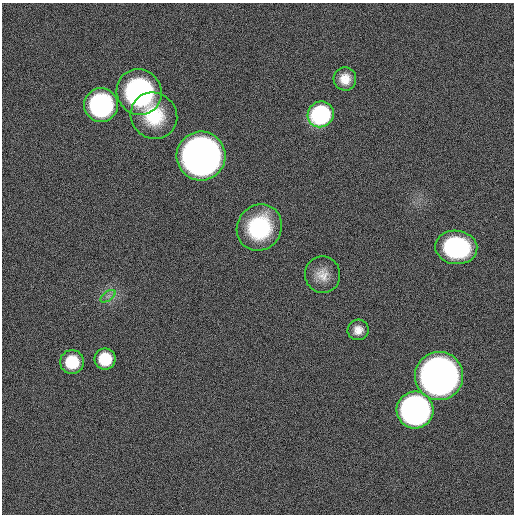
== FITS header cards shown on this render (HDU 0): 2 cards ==
NAXIS1  =                  512
NAXIS2  =                  512

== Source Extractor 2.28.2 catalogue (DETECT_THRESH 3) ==
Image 512 x 512 px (HDU 0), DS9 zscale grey, 1 PNG px = 1 image px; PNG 516 x 516 px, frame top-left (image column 1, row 512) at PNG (2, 3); each listed source drawn as its Kron ellipse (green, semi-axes under 4 px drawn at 4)
Background 8.11e-06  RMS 9.9e-04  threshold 0.00297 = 3 sigma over >= 5 px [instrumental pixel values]
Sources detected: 15; all 15 listed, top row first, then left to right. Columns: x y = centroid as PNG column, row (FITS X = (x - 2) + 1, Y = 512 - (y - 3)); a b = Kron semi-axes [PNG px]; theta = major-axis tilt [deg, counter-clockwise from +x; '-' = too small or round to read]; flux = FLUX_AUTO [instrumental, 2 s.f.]
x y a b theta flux
345 79 11 11 - 0.91
139 92 23 22 - 12
101 105 17 17 - 12
321 114 13 12 - 10
154 116 24 22 -45 3.2
201 156 24 24 - 56
259 227 24 22 54 5.2
456 247 21 16 -7 8
323 275 18 17 - 1
108 296 9 4 36 0.22
358 330 10 10 - 0.63
105 359 10 10 - 2.6
72 362 12 12 - 2.3
439 376 24 24 - 52
415 410 18 18 - 36